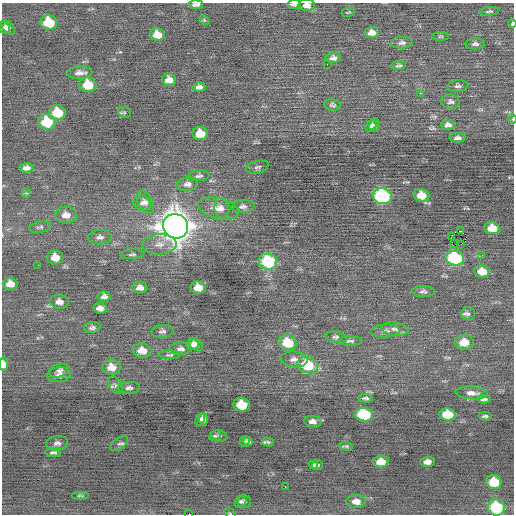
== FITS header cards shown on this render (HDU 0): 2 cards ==
NAXIS1  =                  512 / Axis length
NAXIS2  =                  512 / Axis length

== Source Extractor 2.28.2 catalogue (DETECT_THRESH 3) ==
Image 512 x 512 px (HDU 0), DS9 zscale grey, 1 PNG px = 1 image px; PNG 516 x 516 px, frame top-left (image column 1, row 512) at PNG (2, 3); each listed source drawn as its Kron ellipse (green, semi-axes under 4 px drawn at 4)
Background -0.0798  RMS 0.74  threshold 2.23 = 3 sigma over >= 5 px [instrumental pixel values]
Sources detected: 125; all 125 listed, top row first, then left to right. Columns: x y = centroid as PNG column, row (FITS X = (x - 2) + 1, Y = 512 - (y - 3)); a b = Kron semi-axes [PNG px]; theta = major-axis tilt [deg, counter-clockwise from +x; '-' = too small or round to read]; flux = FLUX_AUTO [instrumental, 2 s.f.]
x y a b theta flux
196 4 7 3 1 160
294 4 7 3 1 180
307 5 8 6 1 320
489 11 10 4 7 100
348 12 6 3 12 46
204 20 5 4 - 65
49 22 8 7 - 1600
512 24 4 3 - 64
4 28 7 5 -55 160
8 28 8 5 -50 190
372 33 7 5 4 330
157 35 7 6 - 600
440 36 9 4 2 72
402 43 11 5 5 170
475 44 10 5 1 150
333 58 8 5 4 190
327 64 2 2 - 58
399 65 7 4 9 110
79 73 13 6 2 260
169 80 7 6 - 360
88 85 8 7 - 1400
458 86 11 5 4 150
199 87 6 4 1 160
420 93 2 2 - 400
451 102 9 7 -6 150
332 105 8 5 -10 100
124 112 7 5 -15 79
57 113 8 7 - 1500
513 119 4 3 - 39
47 122 9 7 -8 2000
448 125 7 5 -2 180
371 126 6 4 47 120
375 126 6 5 - 110
200 133 8 6 2 820
458 138 8 4 0 170
257 167 12 6 15 130
26 168 7 4 3 220
199 176 10 5 6 130
187 184 11 6 8 230
26 193 5 5 - 65
421 195 8 6 -10 780
382 196 9 8 - 7000
145 202 12 7 -62 240
142 203 9 7 -18 210
243 207 11 6 8 180
221 208 10 7 -86 240
218 209 21 10 -14 500
66 215 11 8 0 410
176 226 13 12 - 78000
40 227 11 5 13 130
492 228 8 6 -8 890
460 231 2 2 - 190
100 237 12 7 4 210
451 237 3 2 - 88
159 244 17 10 3 440
455 244 3 2 - 110
461 244 4 2 - 390
132 254 12 4 4 110
482 255 2 2 - 29
55 257 8 7 - 600
455 258 9 7 -14 5000
268 262 9 8 - 3300
38 265 2 2 - 120
482 271 8 6 -8 720
10 284 7 6 - 470
198 287 7 6 - 580
140 288 7 6 - 240
423 291 11 5 0 150
104 296 6 5 - 160
59 302 9 7 -7 280
100 308 6 5 - 250
468 314 7 6 - 140
92 328 8 5 8 130
395 329 14 6 -9 220
162 331 11 6 5 150
385 331 14 6 3 230
336 337 11 5 -9 150
350 341 12 4 -1 130
464 342 9 7 -1 620
288 343 9 7 -13 1500
193 345 6 5 - 190
196 345 8 5 -44 230
181 349 11 6 2 190
142 351 9 7 -5 590
169 355 11 4 -2 98
294 359 13 8 -5 310
4 364 6 4 -82 380
307 365 10 8 -13 2300
111 367 9 7 -1 490
59 371 10 6 18 200
59 375 12 7 7 250
115 385 10 6 -59 130
129 388 11 6 2 180
472 393 16 6 -4 310
366 398 7 4 -4 110
484 399 6 3 0 110
242 405 8 6 -8 1400
448 414 8 6 -4 1600
364 415 9 6 -8 3800
485 416 6 3 3 100
200 419 6 4 62 150
204 419 6 4 -89 130
313 422 8 5 -9 230
215 436 6 4 25 84
219 436 8 5 -10 93
245 442 5 5 - 82
248 442 5 4 - 120
268 442 6 3 -15 73
57 443 11 7 8 200
119 444 10 5 38 140
346 446 7 3 -3 78
53 452 8 4 -3 130
381 462 8 5 2 700
427 462 7 5 2 310
314 465 4 3 - 73
317 465 5 4 - 87
494 482 7 7 - 1400
285 487 3 2 - 60
80 496 9 3 0 66
356 501 10 6 -1 430
241 502 6 5 - 100
244 502 6 6 - 130
496 507 8 8 - 3200
230 513 6 3 -36 50
189 514 2 2 - 53
At the frame edge (FLAGS 8, measured only in part): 9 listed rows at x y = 196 4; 294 4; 307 5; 512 24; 513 119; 4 364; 496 507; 230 513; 189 514